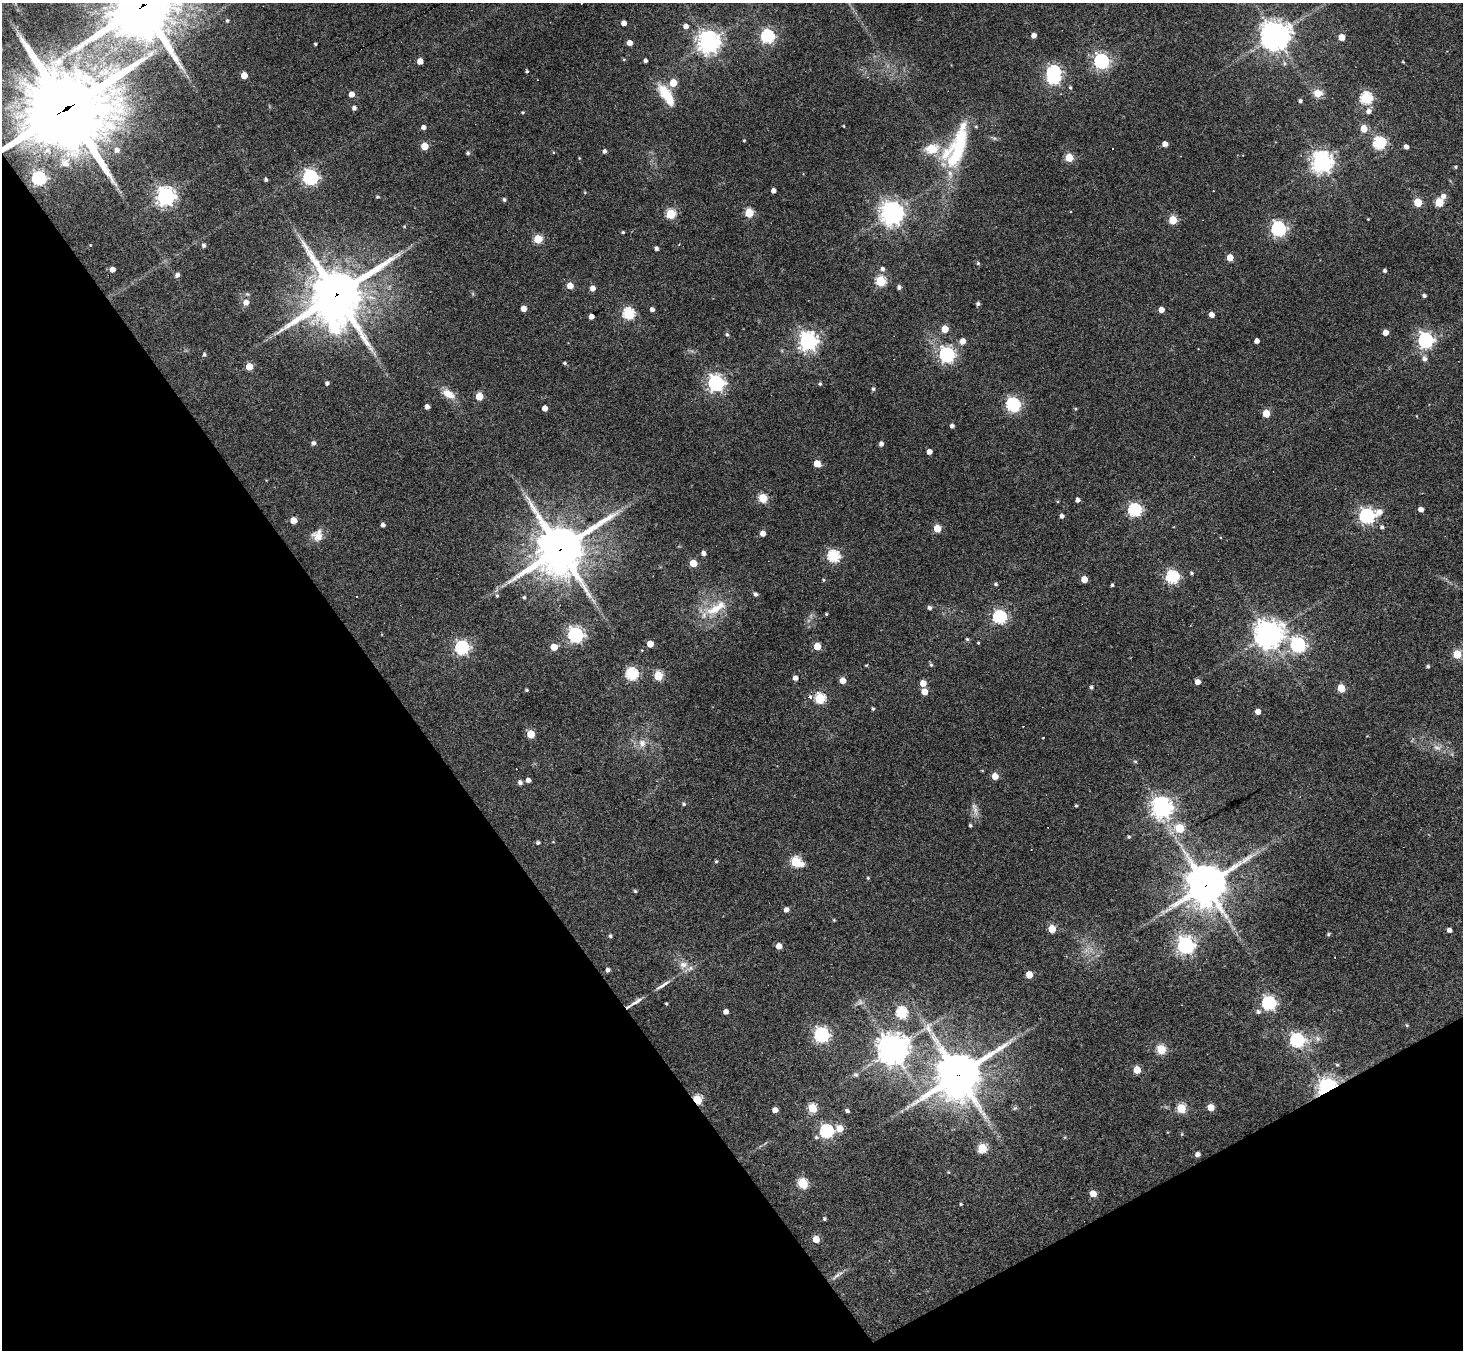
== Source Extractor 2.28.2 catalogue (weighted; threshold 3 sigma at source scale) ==
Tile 14 of 4 x 4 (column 2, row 4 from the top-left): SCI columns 1463-2923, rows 291-1638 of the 5846 x 5838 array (HDU 1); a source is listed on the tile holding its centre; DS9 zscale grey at full resolution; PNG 1465 x 1352 px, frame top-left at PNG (2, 3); no overlay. Shown black and unused: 32% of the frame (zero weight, under 3 of 4 exposures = <1% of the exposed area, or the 3 px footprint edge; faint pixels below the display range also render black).
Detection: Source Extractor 2.28.2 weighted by HDU 2 'WHT'; one run over the whole footprint, this tile lists its part. Background 0.0765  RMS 0.0058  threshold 0.026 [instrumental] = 3 sigma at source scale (4.5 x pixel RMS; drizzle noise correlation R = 1.50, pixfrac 1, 0.05/0.05 arcsec/px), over >= 5 px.
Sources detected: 257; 2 too faint to see at this stretch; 1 inside a brighter object's white glare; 6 cosmic-ray / hot-pixel residue — not listed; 3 inside a brighter listed object's ellipse — not listed separately; the other 245 listed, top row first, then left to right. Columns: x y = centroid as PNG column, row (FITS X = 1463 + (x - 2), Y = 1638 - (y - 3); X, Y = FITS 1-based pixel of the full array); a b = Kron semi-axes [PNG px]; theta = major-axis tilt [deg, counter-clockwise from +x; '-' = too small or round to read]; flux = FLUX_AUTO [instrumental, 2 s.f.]
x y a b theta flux
142 6 25 21 34 3600
227 20 4 4 - 0.93
624 23 4 4 - 4.2
686 26 4 4 - 3.5
1034 35 4 4 - 3.5
1275 35 9 9 - 760
767 36 6 6 - 110
1341 37 5 5 - 8.4
708 42 7 7 - 470
630 43 4 4 - 5
315 44 3 3 - 0.78
624 59 4 3 - 0.53
645 60 4 3 - 1.7
420 61 5 4 - 6.4
1101 61 6 6 - 160
1403 62 4 3 - 0.5
527 71 3 3 - 0.89
1053 72 6 6 - 99
244 75 5 4 - 9.9
673 83 5 5 - 15
1070 87 5 4 - 0.87
1318 93 7 6 - 8.7
351 94 4 4 - 5
666 95 29 11 -57 16
1366 98 6 6 - 73
1300 101 4 4 - 1.3
67 108 36 33 18 4400
354 108 4 4 - 2.2
1368 111 6 6 - 2.7
522 112 4 3 - 0.66
844 126 3 2 - 0.43
423 127 4 4 - 2.7
1364 128 5 5 - 11
744 140 3 3 - 0.66
960 143 50 23 61 48
1379 143 6 6 - 81
1165 144 4 4 - 4.9
424 146 5 5 - 15
1406 147 4 4 - 2.6
932 149 17 12 11 13
117 150 6 6 - 2.7
604 151 4 4 - 1.8
468 153 5 4 - 1.1
1069 157 5 5 - 21
1322 162 7 7 - 420
65 163 13 13 - 5.8
1456 167 5 4 - 0.84
310 177 6 6 - 160
39 178 6 6 - 120
266 180 3 3 - 1.2
773 190 4 4 - 3.1
165 196 7 7 - 310
1443 196 6 6 - 3.3
378 197 4 4 - 0.81
504 200 4 4 - 1.1
1418 202 5 5 - 21
1439 202 5 5 - 23
749 213 5 5 - 28
892 213 8 7 - 540
671 214 5 5 - 42
1368 219 3 3 - 0.4
1173 220 5 5 - 21
404 226 4 3 - 0.53
1278 229 6 6 - 150
623 232 3 3 - 0.7
538 239 5 5 - 28
90 245 3 3 - 0.38
204 245 4 4 - 1.7
656 248 4 3 - 1.7
1230 257 5 4 - 8
978 263 4 4 - 0.91
112 269 4 4 - 3.8
882 269 5 5 - 1.8
1385 270 4 4 - 1.3
177 275 5 4 - 2.5
880 281 5 5 - 48
570 286 5 5 - 8
899 287 4 4 - 1.7
592 288 5 5 - 4
336 294 20 18 36 3000
1424 295 4 4 - 1.5
246 302 6 6 - 4.3
978 304 4 4 - 1.4
524 309 4 4 - 5.3
652 309 4 4 - 2.5
1161 309 4 4 - 4.8
629 314 6 5 - 70
1212 315 4 4 - 4.4
591 316 4 4 - 3.9
335 328 9 8 - 40
945 329 5 5 - 11
1385 332 4 4 - 5.6
727 334 5 4 - 1
1425 340 6 6 - 160
808 341 7 7 - 310
963 341 5 5 - 5.2
1257 341 4 4 - 3.1
204 354 4 4 - 1.2
947 355 6 6 - 160
1424 359 7 6 - 2.5
564 363 4 4 - 0.95
249 366 5 5 - 14
327 383 4 4 - 1.5
716 383 7 6 - 220
820 384 4 4 - 0.88
873 389 5 4 - 1.1
448 394 18 9 -31 7.4
479 396 5 5 - 17
1013 405 8 6 -62 120
427 407 4 4 - 2.8
545 408 4 4 - 4
1075 409 5 4 - 0.67
1266 413 5 5 - 15
952 426 4 4 - 2
313 443 5 4 - 2
881 444 4 4 - 2.6
929 452 4 4 - 4.1
817 464 6 5 - 8.9
763 498 5 5 - 34
1078 500 4 4 - 2.3
1421 509 4 4 - 3.4
1135 510 6 6 - 97
1379 512 10 7 22 4.9
1062 516 4 4 - 2
1366 516 6 6 - 160
293 520 5 5 - 9.1
383 525 4 4 - 2
1382 527 5 5 - 1.5
937 528 5 5 - 18
763 533 5 4 - 4.6
317 535 16 14 71 6.6
560 549 19 17 42 2200
703 553 4 4 - 2.4
834 556 6 5 - 75
693 563 5 5 - 16
1191 573 4 4 - 0.9
1172 577 6 6 - 89
1084 579 5 4 - 9.7
823 580 5 4 - 0.68
996 584 4 4 - 1
1112 585 3 3 - 1
755 594 4 4 - 1.7
497 596 6 5 - 1.1
524 597 4 4 - 1
716 608 37 13 28 17
929 608 4 4 - 1.8
826 614 3 3 - 0.65
1000 617 6 6 - 110
1268 634 9 9 - 730
575 635 6 6 - 190
967 639 4 4 - 0.83
978 643 3 3 - 0.53
650 644 5 4 - 9
1297 645 7 6 - 160
817 646 5 5 - 15
554 647 5 5 - 11
462 648 6 6 - 130
1457 654 5 5 - 25
931 665 6 4 -63 0.93
1428 666 4 4 - 0.98
632 674 6 6 - 87
658 676 5 5 - 29
795 678 4 4 - 3.1
843 680 5 4 - 8.6
1197 682 5 4 - 4
923 683 5 4 - 7
1091 687 4 4 - 1.1
1341 688 5 5 - 17
526 690 3 3 - 0.84
924 691 5 5 - 8.1
810 696 4 3 - 2.7
820 699 5 5 - 52
873 709 4 3 - 0.85
1258 711 4 4 - 5.5
531 734 5 5 - 19
1043 737 3 2 - 0.85
642 743 12 10 90 4.9
1437 747 13 7 -19 3.6
1135 762 5 4 - 0.87
995 776 5 4 - 9.3
528 780 4 4 - 2.8
520 782 5 4 - 2
684 804 5 5 - 1.1
1076 806 4 3 - 0.74
1161 808 7 7 - 400
975 810 20 7 -81 3.8
970 825 4 3 - 0.95
1180 828 5 5 - 27
1129 837 4 4 - 0.89
538 843 4 4 - 1.3
716 861 4 4 - 0.79
796 862 7 5 -26 47
868 878 4 4 - 0.6
1206 885 15 13 40 1600
635 891 4 4 - 0.89
786 910 4 4 - 3.2
834 920 4 3 - 0.54
1052 929 5 5 - 17
1449 930 4 4 - 2.8
1328 934 4 4 - 1
610 936 5 4 - 1
1185 945 7 6 - 240
779 946 5 4 - 6.9
683 965 12 10 24 4.7
608 970 4 4 - 1.8
1029 974 5 5 - 11
663 985 25 4 34 3.7
636 1001 21 5 33 3.4
1269 1003 6 6 - 120
666 1004 3 3 - 0.73
726 1012 4 4 - 3.6
1258 1012 6 6 - 1.8
901 1013 6 5 - 57
1407 1025 5 4 - 0.7
821 1035 6 6 - 160
1317 1038 9 7 -46 2.2
1297 1040 6 6 - 120
1161 1049 5 5 - 32
893 1050 10 10 - 880
1337 1065 5 4 - 0.86
1137 1070 5 5 - 14
856 1075 6 6 - 1.4
958 1075 16 15 - 2400
1327 1088 9 7 49 260
697 1100 5 5 - 34
1211 1107 5 5 - 11
812 1108 5 5 - 30
1015 1108 7 5 22 1.1
1181 1108 5 5 - 32
775 1110 5 4 - 5
847 1111 4 4 - 1.5
840 1128 5 5 - 10
826 1131 6 6 - 110
1182 1134 6 4 89 0.63
816 1137 6 6 - 1.3
1065 1137 5 3 - 0.51
982 1148 5 5 - 34
1197 1154 4 4 - 2.7
949 1172 5 3 - 0.46
803 1183 5 5 - 44
1093 1194 5 5 - 11
961 1204 3 3 - 0.73
824 1219 4 4 - 0.98
816 1239 5 5 - 11
837 1275 21 5 40 2.9
Overlapping masked pixels (flux is a lower limit): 8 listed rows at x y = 142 6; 67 108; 336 294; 560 549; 1206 885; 958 1075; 1327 1088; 697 1100
Isophote crosses this tile's border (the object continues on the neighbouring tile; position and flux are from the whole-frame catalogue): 2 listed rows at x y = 142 6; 67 108